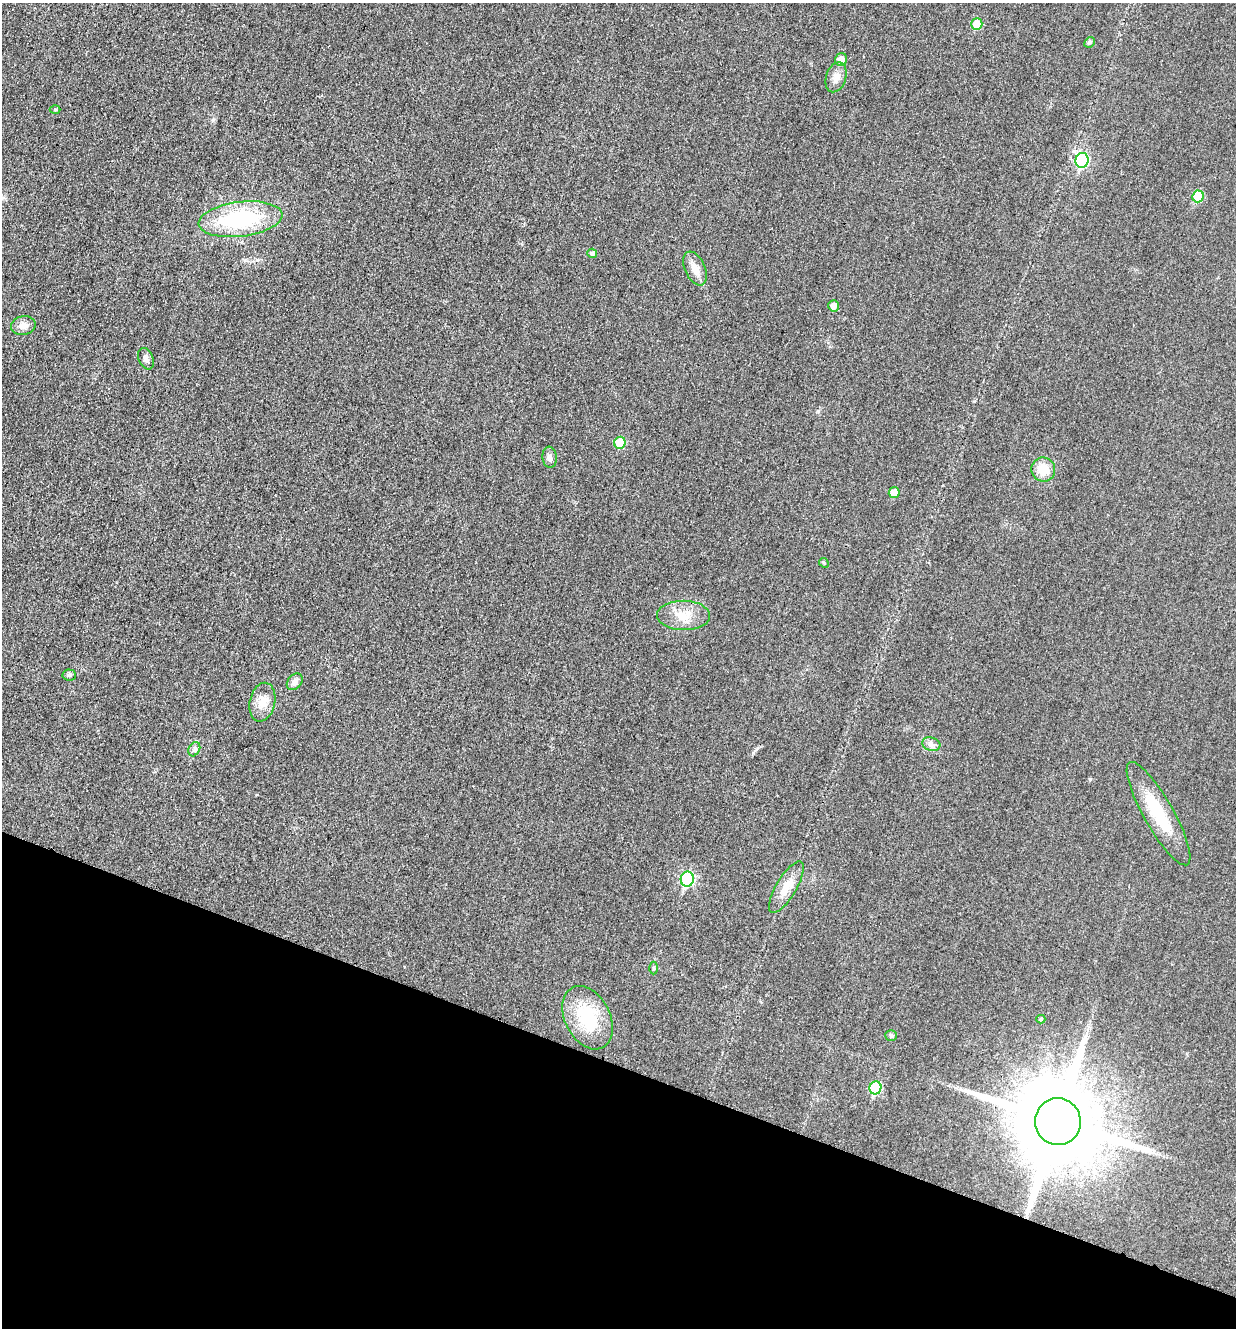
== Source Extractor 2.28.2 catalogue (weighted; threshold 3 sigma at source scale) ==
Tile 15 of 4 x 4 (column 3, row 4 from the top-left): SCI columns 2742-3975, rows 24-1349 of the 5358 x 5347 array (HDU 1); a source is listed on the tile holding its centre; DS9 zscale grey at full resolution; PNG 1238 x 1330 px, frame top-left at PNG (2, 3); each listed source drawn as its Kron ellipse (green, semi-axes under 4 px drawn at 4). Shown black and unused: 20% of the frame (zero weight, under 3 of 4 exposures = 2% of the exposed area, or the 3 px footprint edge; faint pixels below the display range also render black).
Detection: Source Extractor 2.28.2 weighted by HDU 2 'WHT'; one run over the whole footprint, this tile lists its part. Background 0.0415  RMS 0.0062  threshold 0.0281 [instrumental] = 3 sigma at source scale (4.5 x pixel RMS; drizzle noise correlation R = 1.50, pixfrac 1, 0.05/0.05 arcsec/px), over >= 5 px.
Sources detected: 33; all 33 listed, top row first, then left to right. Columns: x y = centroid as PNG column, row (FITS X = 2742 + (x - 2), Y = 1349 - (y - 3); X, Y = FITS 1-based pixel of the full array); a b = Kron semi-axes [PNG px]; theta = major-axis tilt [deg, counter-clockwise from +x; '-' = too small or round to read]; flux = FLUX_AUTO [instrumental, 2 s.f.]
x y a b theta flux
977 24 6 5 - 13
1090 42 6 4 44 1
841 59 6 6 - 5.6
836 77 15 10 72 5.1
55 109 5 3 - 0.62
1082 160 7 6 - 56
1198 196 6 5 - 21
241 219 42 17 7 60
592 253 5 4 - 1.3
695 268 18 10 -66 6.7
833 306 5 5 - 4.3
23 326 12 9 13 4.7
146 359 11 7 -67 2.4
620 443 6 5 - 15
550 457 10 7 -83 2.6
1043 469 12 12 - 12
894 493 5 5 - 9.4
824 563 5 4 - 0.71
683 615 26 14 -1 12
69 675 7 5 -4 1.3
295 682 9 6 49 3.1
262 702 19 12 77 8
931 744 9 6 -17 2.4
194 749 7 5 61 1.5
1158 814 59 15 -60 29
687 879 7 6 - 66
786 887 29 10 59 11
654 968 6 4 -90 0.86
588 1018 34 22 -63 33
1041 1019 4 4 - 0.83
891 1035 6 5 - 1.1
875 1088 6 6 - 34
1058 1122 23 23 - 11000
Overlapping masked pixels (flux is a lower limit): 1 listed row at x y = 1058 1122
Unlisted compact peaks at least as high as the median listed source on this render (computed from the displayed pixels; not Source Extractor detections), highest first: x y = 753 753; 1090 779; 818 411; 974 401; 213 120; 258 260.